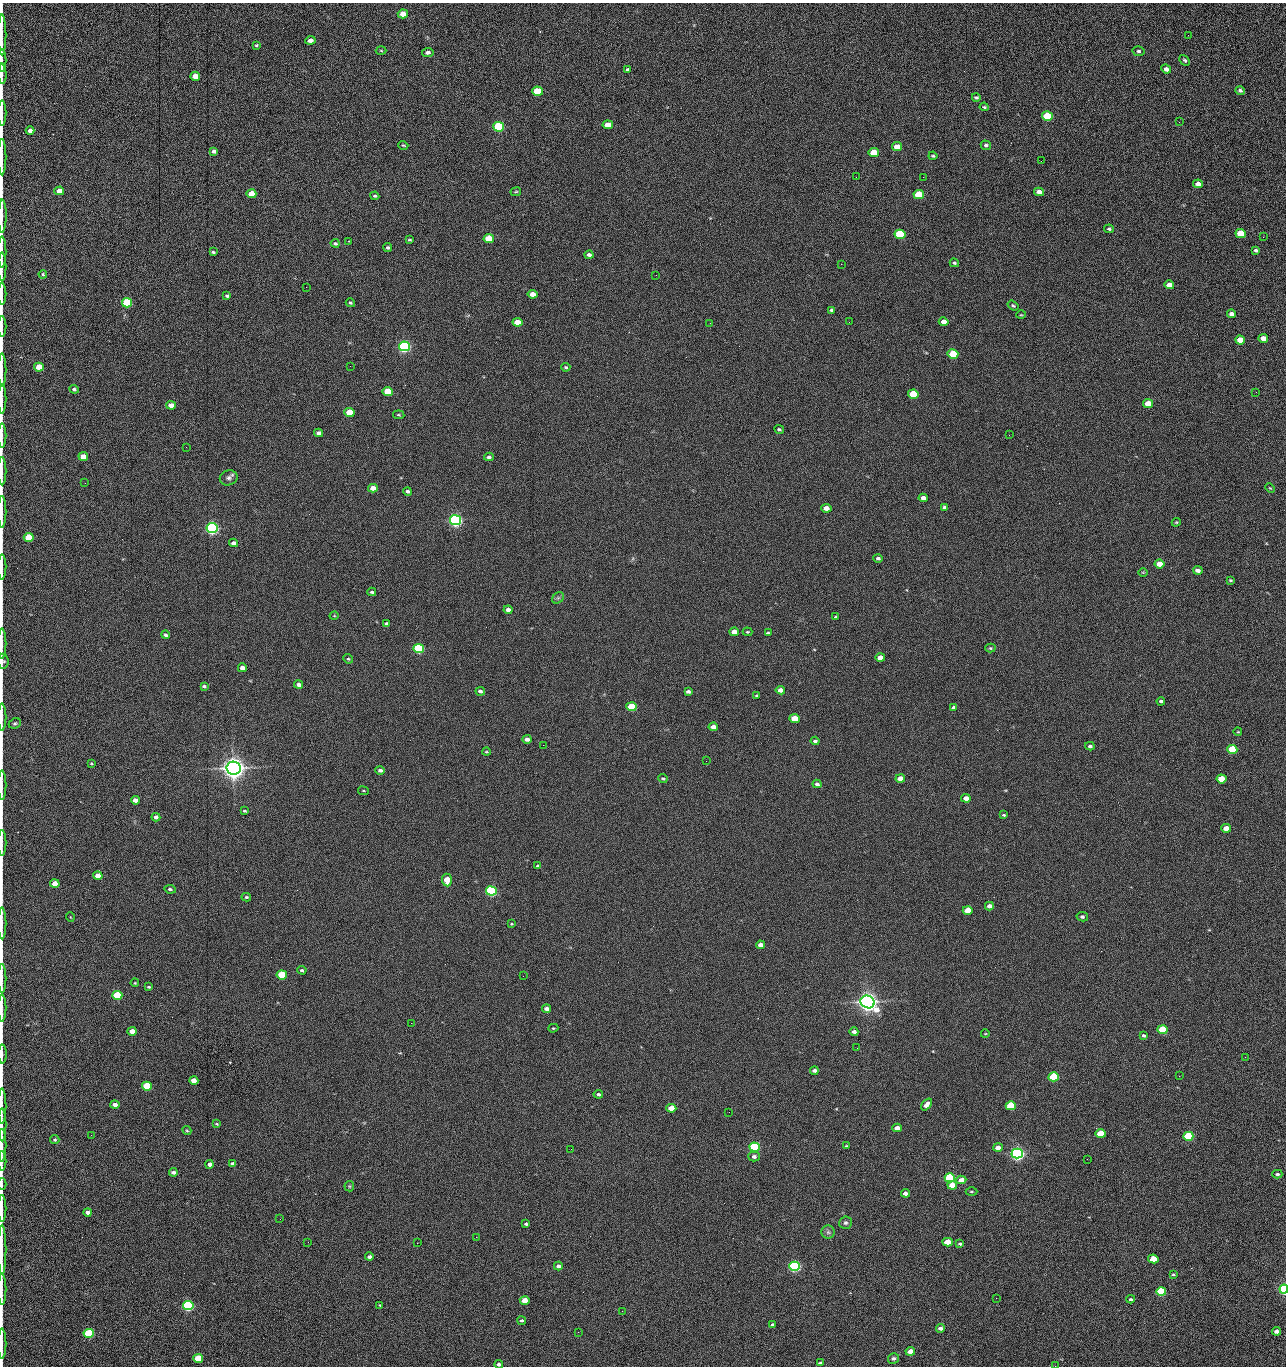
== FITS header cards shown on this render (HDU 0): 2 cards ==
NAXIS1  =                 1284 /fastest changing axis
NAXIS2  =                 1364 /next to fastest changing axis

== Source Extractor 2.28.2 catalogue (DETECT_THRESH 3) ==
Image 1284 x 1364 px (HDU 0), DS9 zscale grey, 1 PNG px = 1 image px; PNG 1288 x 1368 px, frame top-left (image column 1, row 1364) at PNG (2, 3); each listed source drawn as its Kron ellipse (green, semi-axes under 4 px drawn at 4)
Background 148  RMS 15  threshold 44.6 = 3 sigma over >= 5 px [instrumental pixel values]
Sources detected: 288; all 288 listed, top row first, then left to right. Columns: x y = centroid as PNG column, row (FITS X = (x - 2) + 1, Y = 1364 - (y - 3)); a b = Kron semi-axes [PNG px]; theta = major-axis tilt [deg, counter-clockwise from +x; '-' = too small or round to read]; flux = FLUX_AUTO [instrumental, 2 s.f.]
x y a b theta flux
403 14 5 4 - 1.3e+04
2 35 20 2 90 4.2e+03
1188 35 2 2 - 8.4e+02
310 40 5 4 - 5.5e+03
256 45 3 3 - 1.2e+03
381 51 5 3 - 9.5e+02
1139 51 6 5 - 2.1e+03
428 52 5 4 - 3.0e+03
1185 60 6 4 -47 1.8e+03
2 61 11 2 90 2.2e+03
627 69 4 3 - 3.5e+03
1166 69 5 4 - 4.4e+03
2 74 10 2 -86 1.9e+03
195 76 5 4 - 1.4e+04
1240 90 5 4 - 2.2e+03
538 91 5 4 - 4.3e+04
976 97 4 3 - 1.5e+03
984 107 5 3 - 1.2e+03
2 113 12 2 90 2.4e+03
1047 116 5 4 - 6.2e+04
1179 122 3 2 - 8.0e+02
608 125 5 4 - 1.5e+04
499 127 5 5 - 1.6e+05
30 131 4 4 - 4.9e+03
403 145 5 3 - 9.8e+02
986 145 5 4 - 2.1e+03
897 147 5 4 - 1.2e+04
214 151 4 4 - 2.6e+03
874 153 5 4 - 2.8e+04
933 156 4 3 - 1.3e+03
2 157 18 2 90 3.2e+03
1041 161 2 2 - 1.1e+03
856 177 2 2 - 1.4e+03
923 177 2 2 - 2.0e+04
1198 184 5 4 - 6.5e+03
59 191 5 4 - 1.0e+04
516 192 5 3 - 9.6e+02
1039 192 5 4 - 5.8e+03
251 194 5 4 - 2.0e+04
919 195 5 4 - 5.3e+04
375 196 4 3 - 1.3e+03
2 216 16 3 89 3.3e+03
1109 229 5 4 - 1.5e+03
900 234 5 4 - 1.1e+05
1241 234 5 4 - 4.4e+04
1263 237 2 2 - 6.5e+02
489 239 5 4 - 4.1e+04
410 240 4 3 - 1.2e+03
349 241 2 2 - 6.2e+02
335 243 4 3 - 1.7e+03
388 248 4 4 - 1.8e+03
1256 250 4 3 - 1.9e+03
2 252 16 2 90 2.8e+03
213 252 4 3 - 1.3e+03
589 255 4 4 - 3.0e+03
954 263 5 4 - 1.6e+03
841 264 2 2 - 1.9e+04
2 267 14 2 90 2.3e+03
43 274 4 4 - 1.3e+03
656 275 2 2 - 4.4e+02
1169 285 5 4 - 8.0e+03
306 287 2 2 - 4.1e+02
2 294 10 2 90 2.0e+03
532 294 5 4 - 9.5e+03
227 296 4 3 - 1.6e+03
127 303 5 4 - 1.0e+05
350 303 4 4 - 1.4e+03
1013 306 6 4 -36 1.6e+03
832 310 4 3 - 2.0e+03
1232 314 4 4 - 3.9e+03
1021 315 5 3 - 9.5e+02
517 322 5 4 - 1.6e+04
849 322 2 2 - 5.3e+02
944 322 5 4 - 7.7e+03
710 323 2 2 - 2.5e+03
2 326 10 2 90 1.6e+03
1263 338 5 4 - 1.1e+04
1240 340 5 4 - 1.7e+04
404 346 5 5 - 3.0e+05
953 354 5 4 - 5.9e+04
350 366 2 2 - 1.6e+03
39 367 5 4 - 2.6e+04
566 367 4 4 - 1.5e+03
2 370 17 2 90 3.1e+03
74 389 5 4 - 1.9e+03
388 392 5 4 - 3.7e+04
1256 392 3 2 - 1.0e+03
913 394 5 4 - 6.1e+04
2 399 15 2 90 2.6e+03
1148 404 5 4 - 2.0e+04
171 405 5 4 - 8.7e+03
349 412 5 4 - 3.0e+04
399 415 5 3 - 1.1e+03
779 429 5 4 - 1.6e+03
318 433 4 4 - 3.9e+03
1009 435 2 2 - 2.4e+03
2 436 12 2 90 1.7e+03
186 447 2 2 - 2.0e+03
83 456 5 4 - 1.2e+04
489 457 5 4 - 2.5e+03
2 471 14 2 90 2.4e+03
229 478 9 7 20 3.6e+03
85 483 2 2 - 6.5e+02
373 488 5 4 - 1.0e+04
1270 488 5 3 - 8.8e+02
408 491 4 3 - 2.4e+03
923 498 5 4 - 6.0e+03
944 507 4 3 - 1.9e+03
826 508 5 4 - 9.2e+03
2 512 16 2 90 2.8e+03
455 520 5 5 - 5.1e+05
1176 522 4 4 - 1.0e+03
212 528 5 5 - 5.3e+05
29 537 5 4 - 4.2e+04
234 543 4 4 - 3.9e+03
878 558 5 4 - 2.0e+03
1159 564 5 4 - 1.4e+04
2 567 12 2 90 1.9e+03
1198 570 5 4 - 4.1e+03
1143 572 5 3 - 8.5e+02
1230 580 3 2 - 1.1e+03
372 592 4 3 - 1.9e+03
558 598 6 5 - 2.0e+03
508 610 4 4 - 4.3e+03
334 616 5 3 - 7.5e+02
836 617 4 3 - 1.5e+03
387 624 4 3 - 2.2e+03
734 632 5 4 - 1.1e+04
747 632 5 3 - 1.2e+03
768 633 4 3 - 1.8e+03
165 635 4 4 - 1.9e+03
2 644 15 2 90 2.2e+03
990 648 5 4 - 1.3e+03
419 649 5 4 - 1.6e+05
880 658 5 4 - 1.4e+04
348 659 5 4 - 1.1e+03
3 661 7 5 -83 1.9e+03
242 668 4 4 - 7.3e+03
299 685 4 4 - 4.2e+03
204 686 4 3 - 1.9e+03
780 690 4 4 - 6.3e+03
480 691 4 4 - 2.5e+03
688 691 4 3 - 2.6e+03
757 696 4 3 - 1.2e+03
1161 701 4 3 - 1.6e+03
631 707 5 4 - 6.6e+04
954 707 4 3 - 2.6e+03
2 717 13 2 90 2.4e+03
795 719 5 4 - 2.8e+04
15 723 6 5 - 1.6e+03
713 727 5 4 - 7.9e+03
1238 732 4 3 - 7.8e+02
527 739 4 4 - 4.6e+03
815 741 4 3 - 1.8e+03
543 745 2 2 - 2.2e+03
1090 746 5 4 - 2.0e+03
1232 749 5 4 - 7.8e+04
486 752 4 2 - 1.0e+03
706 761 2 2 - 1.5e+03
91 763 4 3 - 9.8e+02
234 768 7 6 - 1.4e+06
380 770 5 4 - 2.5e+03
900 778 5 4 - 1.1e+04
663 779 4 3 - 1.3e+03
1221 779 5 4 - 2.6e+04
817 784 4 4 - 3.0e+03
2 785 15 2 90 2.5e+03
363 791 5 3 - 8.4e+02
966 798 5 4 - 8.2e+03
135 800 4 4 - 6.7e+03
245 811 4 3 - 1.1e+03
1004 815 4 3 - 1.2e+03
156 817 4 4 - 4.0e+03
1226 828 5 4 - 1.5e+04
2 843 13 2 90 2.1e+03
538 866 4 3 - 2.0e+03
98 876 5 4 - 1.3e+04
447 880 6 5 - 2.8e+04
55 884 5 4 - 1.6e+04
170 889 6 4 -8 1.9e+03
491 891 5 4 - 2.4e+05
246 897 5 4 - 1.6e+03
989 906 4 4 - 5.9e+03
968 910 5 4 - 2.0e+04
70 917 5 3 - 6.6e+02
1082 917 6 4 -11 2.3e+03
2 923 16 2 90 3.0e+03
511 924 4 3 - 8.3e+02
761 945 4 4 - 6.2e+03
302 970 4 4 - 1.9e+03
282 975 5 4 - 6.3e+04
523 976 2 2 - 1.3e+03
2 978 14 2 90 2.4e+03
135 983 4 3 - 8.6e+02
148 987 3 2 - 1.0e+03
117 995 5 4 - 7.7e+04
868 1002 7 6 - 1.2e+06
2 1008 13 2 90 2.1e+03
547 1009 4 4 - 4.6e+03
411 1023 2 2 - 3.5e+03
553 1028 5 4 - 1.1e+03
1162 1030 5 4 - 5.0e+04
132 1031 4 4 - 1.1e+04
854 1032 4 3 - 3.7e+03
985 1034 4 3 - 6.9e+02
1143 1035 4 3 - 1.1e+04
857 1048 2 2 - 9.2e+02
2 1054 9 3 -90 1.7e+03
1245 1057 3 2 - 1.4e+03
814 1070 4 3 - 3.4e+03
1179 1076 2 2 - 1.9e+03
1054 1077 5 4 - 9.1e+04
194 1081 4 4 - 1.1e+04
147 1086 5 4 - 6.6e+04
598 1094 4 4 - 2.1e+03
926 1104 7 4 49 4.9e+03
115 1105 4 3 - 5.3e+03
2 1106 18 2 90 3.0e+03
1011 1106 5 4 - 7.5e+04
671 1108 5 4 - 2.1e+04
729 1112 2 2 - 5.4e+02
217 1124 3 2 - 1.0e+03
2 1125 16 2 90 2.6e+03
897 1128 5 4 - 7.3e+03
187 1130 5 4 - 1.0e+03
1101 1134 5 4 - 3.3e+04
91 1135 3 2 - 1.8e+03
1188 1136 5 4 - 1.0e+05
55 1140 4 4 - 1.5e+03
2 1145 16 2 90 2.7e+03
846 1146 3 2 - 9.1e+02
754 1147 5 4 - 1.5e+05
998 1148 5 4 - 8.0e+03
571 1149 2 2 - 6.6e+02
1017 1154 5 5 - 6.1e+05
754 1156 6 5 - 3.2e+03
1087 1159 2 2 - 1.2e+03
2 1161 10 2 90 1.6e+03
233 1163 4 3 - 2.4e+03
209 1164 4 3 - 4.5e+03
173 1172 4 3 - 3.4e+03
1277 1174 5 3 - 1.7e+03
950 1178 5 4 - 1.5e+05
961 1180 5 4 - 6.6e+03
2 1184 6 2 90 9.2e+02
952 1185 5 4 - 1.7e+04
349 1186 5 5 - 1.3e+03
971 1191 6 3 0 1.0e+03
905 1193 4 4 - 4.6e+03
2 1209 13 2 90 2.3e+03
88 1212 4 3 - 4.4e+03
280 1219 3 2 - 1.5e+03
845 1223 6 6 - 2.4e+03
526 1224 3 3 - 1.4e+03
828 1232 6 6 - 2.7e+03
476 1237 2 2 - 6.0e+03
308 1242 3 2 - 1.2e+03
948 1242 5 4 - 1.9e+04
417 1243 2 2 - 3.6e+03
960 1244 4 3 - 1.4e+03
2 1250 25 2 90 4.4e+03
369 1257 4 3 - 3.1e+03
1153 1259 5 4 - 2.8e+04
558 1266 4 4 - 3.3e+03
795 1266 5 4 - 3.1e+05
1173 1274 4 3 - 1.3e+03
2 1289 16 2 90 2.3e+03
1284 1289 4 4 - 3.1e+05
1161 1291 5 4 - 8.0e+04
996 1298 2 2 - 1.9e+03
1131 1299 4 3 - 1.6e+03
525 1301 5 4 - 1.8e+04
188 1305 5 4 - 2.4e+05
380 1305 3 3 - 7.8e+02
622 1311 2 2 - 5.6e+02
521 1320 4 4 - 1.6e+03
772 1324 3 3 - 1.3e+03
940 1328 4 3 - 3.9e+03
1276 1331 4 4 - 5.3e+03
578 1332 2 2 - 2.6e+03
89 1333 5 4 - 9.4e+04
2 1344 15 2 90 2.7e+03
910 1351 5 4 - 7.1e+03
198 1358 5 4 - 3.1e+04
893 1358 5 5 - 2.0e+03
820 1363 4 3 - 1.5e+03
499 1364 4 3 - 2.8e+03
1055 1366 3 2 - 1.4e+03
At the frame edge (FLAGS 8, measured only in part): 37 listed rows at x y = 2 35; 2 61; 2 74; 2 113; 2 157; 2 216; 2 252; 2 267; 2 294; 2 326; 2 370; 2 399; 2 436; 2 471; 2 512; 2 567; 2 644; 3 661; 2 717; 2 785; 2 843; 2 923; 2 978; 2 1008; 2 1054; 2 1106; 2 1125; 2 1145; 2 1161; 2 1184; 2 1209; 2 1250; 2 1289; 1284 1289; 2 1344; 499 1364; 1055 1366

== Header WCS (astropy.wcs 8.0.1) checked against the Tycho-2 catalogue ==
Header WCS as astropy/WCSLIB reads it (CRVAL/CRPIX/CD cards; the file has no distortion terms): RA---TAN/DEC--TAN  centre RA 15:41:40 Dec +51:59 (235.42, +51.99 deg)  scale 1.26 arcsec/px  FOV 26.9' x 28.5'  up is +92 deg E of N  parity flipped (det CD > 0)
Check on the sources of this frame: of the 60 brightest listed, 11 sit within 2.0 arcsec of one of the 11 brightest Tycho-2 stars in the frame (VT <= 12.29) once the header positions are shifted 0.32 arcsec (0.17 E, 0.27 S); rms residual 1.06 arcsec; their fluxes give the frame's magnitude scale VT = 25.23 - 2.5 log10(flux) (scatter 0.20 mag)
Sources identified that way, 11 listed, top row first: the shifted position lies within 2.0 arcsec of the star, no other Tycho-2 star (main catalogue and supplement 1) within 4.0 arcsec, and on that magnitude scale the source's flux lands within +1.5 / -3 mag of the star's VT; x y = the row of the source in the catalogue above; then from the Tycho-2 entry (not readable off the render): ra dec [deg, ICRS J2000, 3 dp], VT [Tycho-2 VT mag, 2 dp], TYC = Tycho-2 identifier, HIP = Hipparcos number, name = IAU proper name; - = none
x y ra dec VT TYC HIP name
404 346 235.614 +52.064 11.61 3489-1132-1 - -
455 520 235.514 +52.049 11.19 3489-1407-1 - -
212 528 235.515 +52.133 11.12 3489-1380-1 - -
234 768 235.378 +52.130 9.31 3489-1322-1 76850 -
491 891 235.303 +52.042 11.52 3489-958-1 - -
868 1002 235.232 +51.912 9.59 3489-824-1 - -
1017 1154 235.143 +51.862 10.97 3489-1016-1 - -
950 1178 235.131 +51.886 12.29 3489-908-1 - -
795 1266 235.084 +51.941 11.45 3489-1346-1 - -
1284 1289 235.062 +51.771 11.53 3489-1453-1 - -
188 1305 235.075 +52.152 11.74 3489-912-1 - -